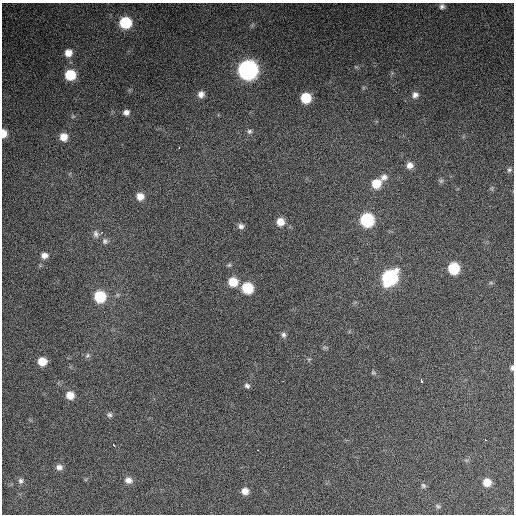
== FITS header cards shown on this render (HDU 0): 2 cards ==
NAXIS1  =                  512 / Axis length
NAXIS2  =                  512 / Axis length

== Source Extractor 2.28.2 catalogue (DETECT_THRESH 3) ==
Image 512 x 512 px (HDU 0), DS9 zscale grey, 1 PNG px = 1 image px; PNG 516 x 516 px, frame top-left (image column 1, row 512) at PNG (2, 3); no overlay
Background 12000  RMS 100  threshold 313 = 3 sigma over >= 5 px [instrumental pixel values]
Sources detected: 53; all 53 listed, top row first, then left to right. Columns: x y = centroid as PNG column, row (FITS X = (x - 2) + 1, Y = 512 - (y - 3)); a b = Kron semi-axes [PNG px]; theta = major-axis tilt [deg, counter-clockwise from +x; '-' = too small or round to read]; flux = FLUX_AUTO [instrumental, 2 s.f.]
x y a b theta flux
442 6 7 6 - 2.1e+04
125 22 8 8 - 3.5e+05
68 53 8 8 - 6.4e+04
248 70 10 10 - 2.4e+06
70 75 8 8 - 2.3e+05
201 94 8 7 - 3.9e+04
415 95 9 8 - 3.3e+04
306 98 8 7 - 2.1e+05
126 112 7 6 - 2.9e+04
73 116 6 4 19 8.7e+03
249 131 6 6 - 1.6e+04
4 133 8 5 -89 7.0e+04
63 137 8 8 - 7.4e+04
179 148 3 2 - 9.1e+03
410 165 8 7 - 4.0e+04
509 170 7 6 - 1.6e+04
384 177 10 8 48 3.5e+04
441 181 6 6 - 1.2e+04
376 184 9 8 - 1.3e+05
140 196 8 8 - 6.1e+04
367 220 9 9 - 5.8e+05
280 222 9 8 - 7.1e+04
241 226 8 8 - 2.6e+04
96 234 12 9 -72 3.4e+04
105 241 8 7 - 2.3e+04
44 255 9 7 3 4.1e+04
229 265 7 4 25 1.1e+04
454 268 8 8 - 3.0e+05
390 278 11 9 52 1.0e+06
233 282 9 8 - 1.3e+05
491 283 6 4 -18 8.6e+03
247 288 9 8 - 2.5e+05
100 297 9 8 - 3.0e+05
283 335 7 6 - 1.9e+04
88 355 7 6 - 1.7e+04
309 359 6 3 18 8.8e+03
42 361 7 7 - 1.0e+05
512 368 6 4 88 1.5e+04
373 372 7 5 -16 1.2e+04
421 381 4 3 - 3.8e+04
247 386 7 6 - 1.8e+04
70 395 8 8 - 7.5e+04
110 415 7 6 - 1.6e+04
485 440 3 2 - 3.8e+03
114 445 4 2 - 1.2e+04
258 450 2 2 - 4.6e+03
59 467 9 7 2 3.0e+04
128 480 9 8 - 4.3e+04
21 481 8 7 - 1.9e+04
487 482 7 7 - 8.2e+04
423 486 7 6 - 1.5e+04
245 491 7 7 - 5.1e+04
438 506 7 5 -22 1.2e+04
At the frame edge (FLAGS 8, measured only in part): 2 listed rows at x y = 4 133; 512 368